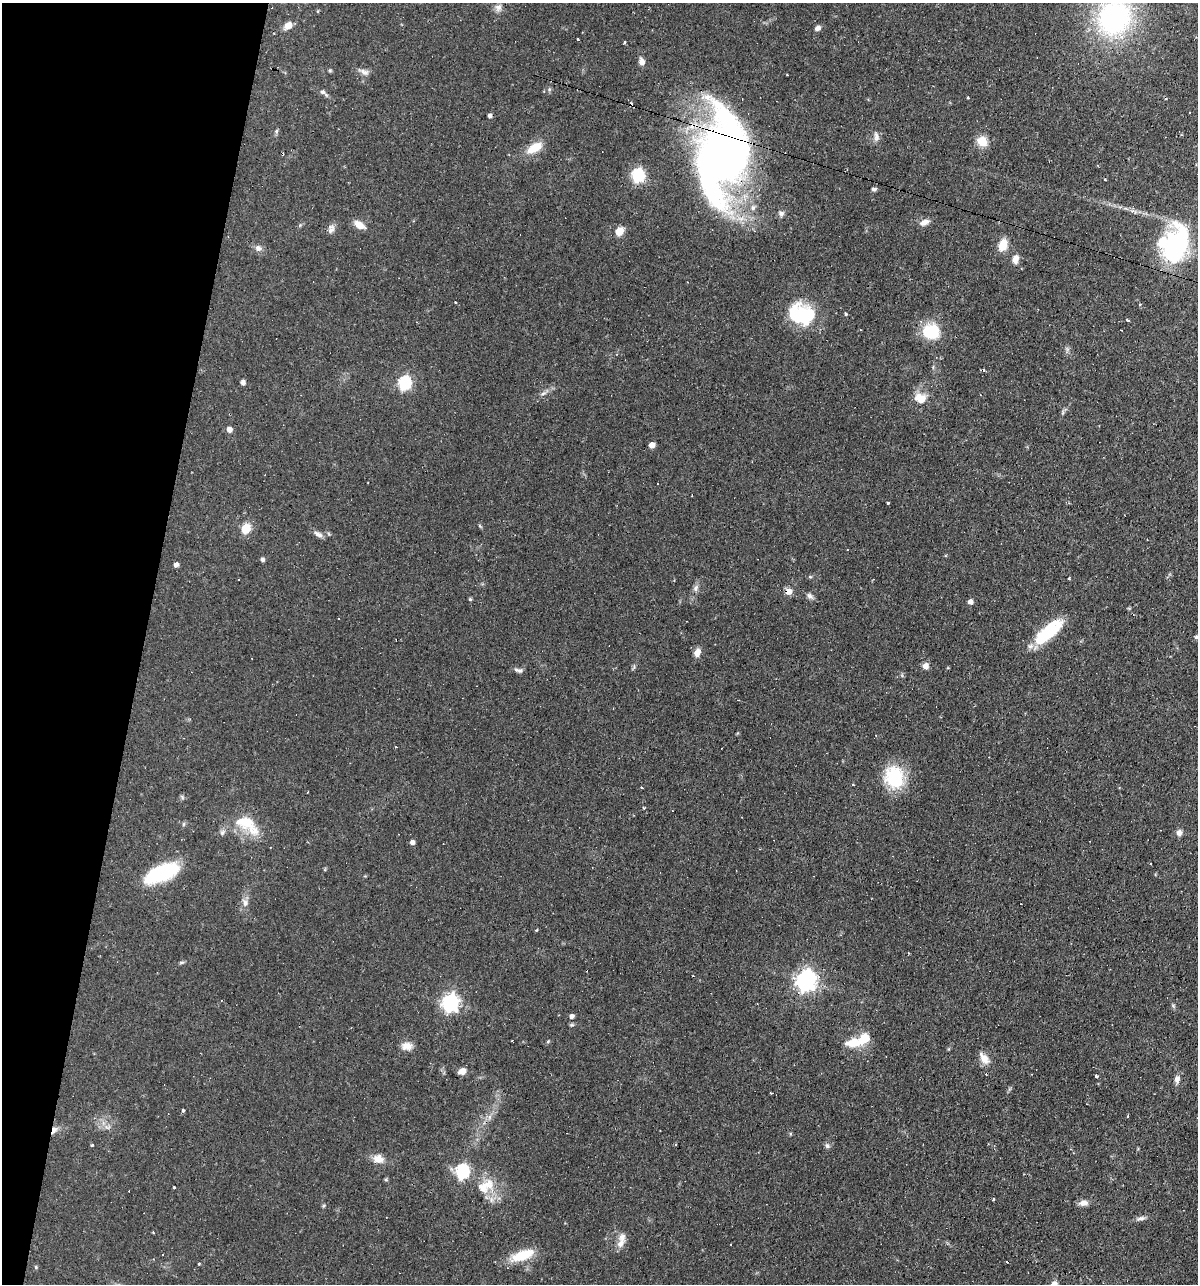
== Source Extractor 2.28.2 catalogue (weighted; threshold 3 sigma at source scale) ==
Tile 9 of 4 x 4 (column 1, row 3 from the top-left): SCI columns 250-1445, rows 1283-2564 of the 5156 x 5129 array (HDU 1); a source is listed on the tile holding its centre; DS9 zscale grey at full resolution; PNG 1200 x 1286 px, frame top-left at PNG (2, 3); no overlay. Shown black and unused: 12% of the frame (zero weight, under 2 of 3 exposures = <1% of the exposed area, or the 3 px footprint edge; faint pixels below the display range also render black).
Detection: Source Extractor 2.28.2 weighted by HDU 2 'WHT'; one run over the whole footprint, this tile lists its part. Background 0.066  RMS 0.0053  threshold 0.0236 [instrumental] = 3 sigma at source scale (4.5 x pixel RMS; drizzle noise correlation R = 1.50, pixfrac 1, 0.05/0.05 arcsec/px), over >= 5 px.
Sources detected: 126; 1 inside a brighter object's white glare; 12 cosmic-ray / hot-pixel residue — not listed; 4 inside a brighter listed object's ellipse — not listed separately; the other 109 listed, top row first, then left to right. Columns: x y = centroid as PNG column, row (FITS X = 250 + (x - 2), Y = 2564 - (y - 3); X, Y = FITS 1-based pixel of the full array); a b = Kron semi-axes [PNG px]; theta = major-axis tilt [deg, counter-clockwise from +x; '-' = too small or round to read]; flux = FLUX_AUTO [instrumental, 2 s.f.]
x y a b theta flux
498 7 10 9 - 2.4
318 11 5 3 - 0.49
1114 18 32 30 44 100
288 25 10 7 33 4.3
817 28 7 5 23 2
578 39 3 3 - 0.81
624 42 3 3 - 2.7
641 62 8 6 -83 3.1
330 70 5 5 - 0.61
364 72 14 7 -22 2.6
323 92 8 7 - 1.5
1190 113 3 2 - 0.83
490 116 4 4 - 1.6
276 131 6 5 - 0.89
876 136 15 7 -84 2.5
982 141 13 11 -37 7.2
534 148 20 10 29 9.3
721 156 92 49 81 330
638 175 7 6 - 53
1105 180 2 2 - 0.45
874 189 6 4 8 1.2
781 213 8 7 - 1.7
924 222 12 7 22 3.3
359 225 14 8 -34 4.6
331 229 13 7 77 2.4
619 231 6 5 - 16
1175 244 39 27 69 66
1003 245 12 8 73 8.1
258 248 10 8 -17 2.4
1015 259 11 7 78 3.5
455 303 3 3 - 1.1
1140 304 4 2 - 0.39
846 314 3 3 - 2.5
797 315 30 22 -56 28
931 332 20 18 -12 19
243 382 5 4 - 2.2
404 383 6 6 - 78
543 393 8 5 22 1.5
980 394 3 2 - 0.37
920 398 15 12 -25 8
1063 412 7 4 72 0.89
229 429 5 5 - 3.3
652 445 5 4 - 4.2
889 502 3 3 - 2.2
480 526 7 3 -53 0.61
246 529 5 5 - 29
318 534 12 6 -35 2.4
262 560 5 5 - 1.1
176 564 5 4 - 2.1
810 577 5 4 - 0.61
1069 578 4 3 - 0.57
239 579 3 2 - 0.71
696 588 10 6 55 1.9
789 592 9 7 41 3.2
810 596 9 6 -39 1.8
470 599 4 4 - 0.72
970 602 5 5 - 2.5
1047 633 35 11 42 32
1196 637 6 5 - 0.78
697 653 10 7 66 3.5
925 666 8 7 - 2.5
520 671 9 7 -13 1.5
396 747 4 2 - 0.31
894 777 26 22 -73 26
182 797 7 4 -47 0.78
183 824 6 4 88 0.74
247 824 39 18 -36 17
222 832 8 6 88 1.5
1179 833 7 7 - 2.3
412 843 5 4 - 2.1
162 873 37 15 23 35
245 903 11 8 -90 2.7
181 962 8 4 1 0.84
805 980 8 7 - 290
450 1003 7 7 - 180
1173 1005 6 4 -19 0.68
571 1016 5 4 - 2
548 1041 5 4 - 0.63
853 1042 20 11 11 9.9
407 1046 14 10 -9 4.1
984 1058 18 9 -57 5
462 1071 9 6 22 3.4
1096 1076 3 3 - 6.7
1177 1079 10 7 85 2.2
771 1093 3 2 - 0.5
183 1110 4 4 - 0.85
1128 1116 4 3 - 0.44
489 1117 7 4 89 1.4
107 1127 10 6 2 2.1
54 1130 11 6 62 2.5
92 1145 3 3 - 2.6
827 1146 7 6 - 1.4
378 1159 14 10 -17 5.1
462 1171 7 6 - 83
386 1179 5 4 - 0.64
485 1186 27 16 29 12
174 1187 3 3 - 3.2
993 1199 4 2 - 0.97
1083 1203 12 8 5 2.9
324 1205 6 3 20 0.62
1141 1218 13 6 11 2
153 1233 3 2 - 0.78
620 1244 13 9 72 3.7
163 1255 3 3 - 1.1
522 1255 32 12 19 14
1007 1262 3 2 - 0.57
199 1264 3 3 - 0.61
36 1267 5 4 - 0.64
1054 1284 7 6 - 3.2
Overlapping masked pixels (flux is a lower limit): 5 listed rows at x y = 721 156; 1175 244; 789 592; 984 1058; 54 1130
Isophote crosses this tile's border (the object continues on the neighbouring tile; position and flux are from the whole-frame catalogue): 3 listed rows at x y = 1114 18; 721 156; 1054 1284